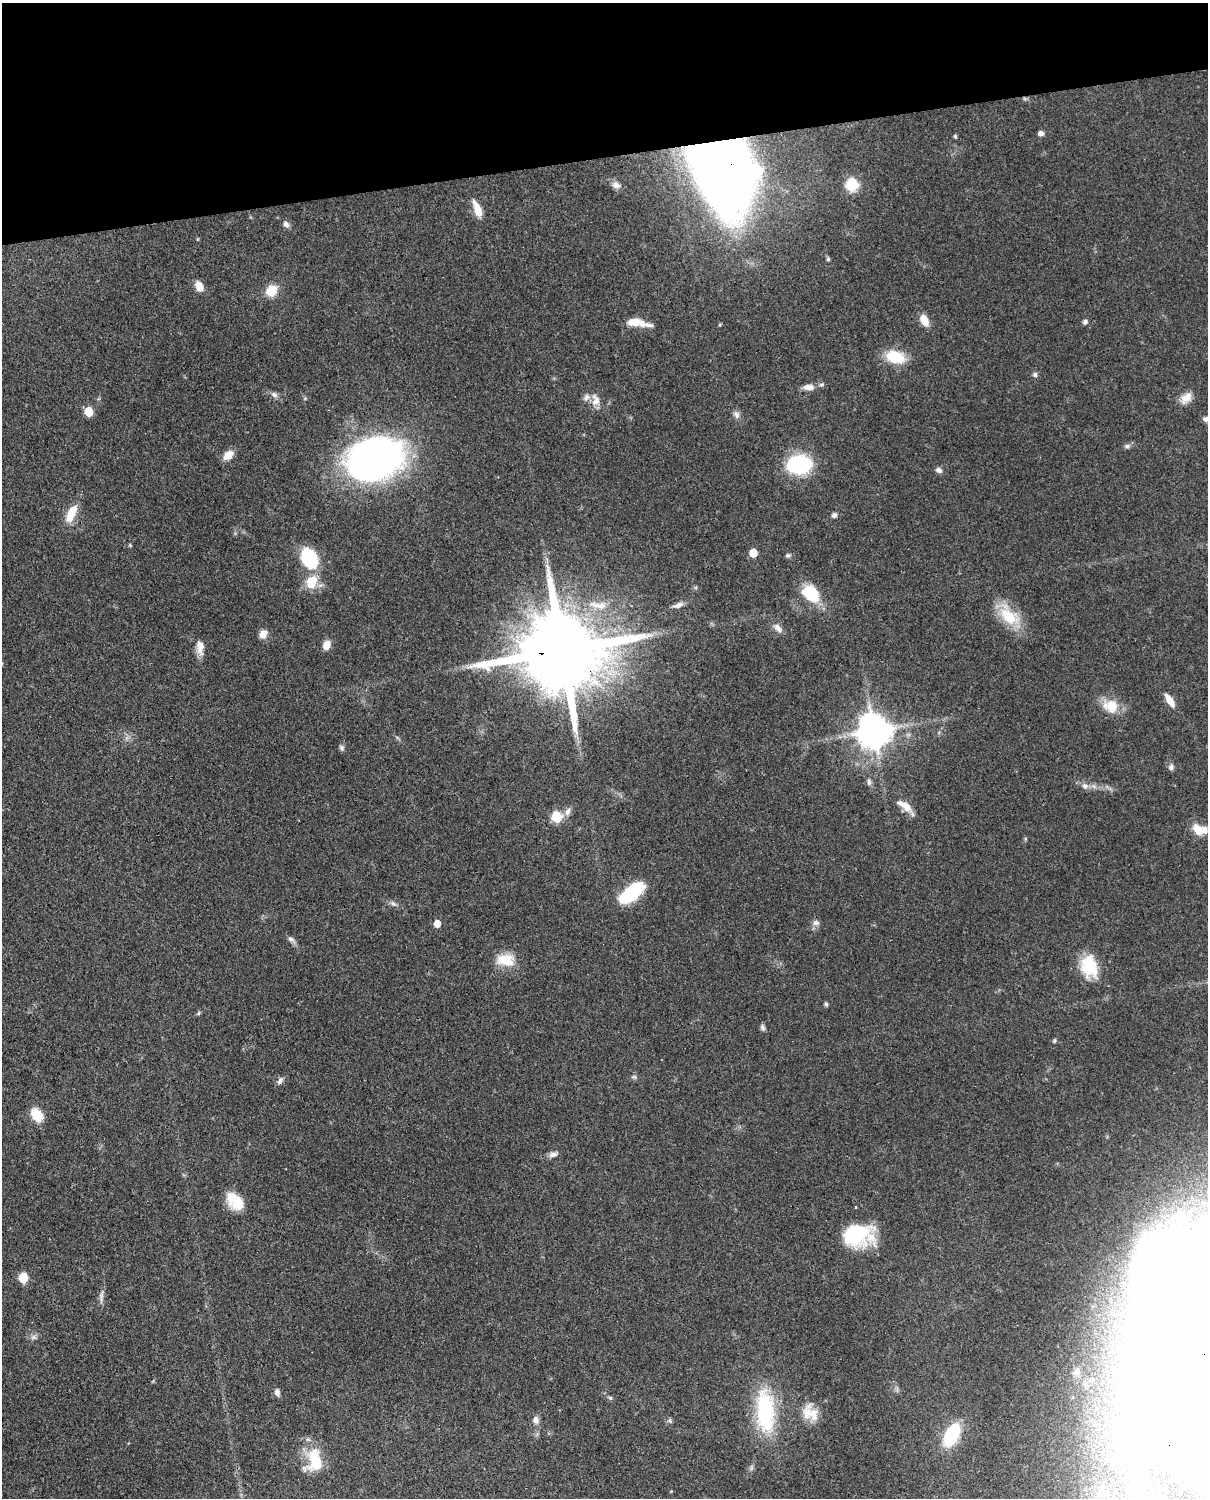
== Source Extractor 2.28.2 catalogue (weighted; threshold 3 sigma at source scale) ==
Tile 3 of 4 x 3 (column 3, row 1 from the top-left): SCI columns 2505-3710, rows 3265-4760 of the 5006 x 4913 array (HDU 1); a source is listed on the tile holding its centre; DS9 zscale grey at full resolution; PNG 1210 x 1500 px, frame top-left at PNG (2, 3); no overlay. Shown black and unused: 10% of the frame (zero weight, under 3 of 4 exposures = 7% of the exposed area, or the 3 px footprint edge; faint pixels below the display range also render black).
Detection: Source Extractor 2.28.2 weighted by HDU 2 'WHT'; one run over the whole footprint, this tile lists its part. Background 0.0959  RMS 0.004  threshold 0.018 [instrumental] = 3 sigma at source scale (4.5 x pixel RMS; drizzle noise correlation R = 1.50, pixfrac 1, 0.05/0.05 arcsec/px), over >= 5 px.
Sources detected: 103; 14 inside a brighter object's white glare — not listed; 1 inside a brighter listed object's ellipse — not listed separately; the other 88 listed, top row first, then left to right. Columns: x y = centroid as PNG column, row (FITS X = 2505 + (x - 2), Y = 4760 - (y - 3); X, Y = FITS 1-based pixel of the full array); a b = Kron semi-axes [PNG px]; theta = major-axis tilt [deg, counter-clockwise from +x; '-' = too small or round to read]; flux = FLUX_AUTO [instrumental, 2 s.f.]
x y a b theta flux
1041 133 6 5 - 1.7
955 136 5 3 - 0.71
719 162 61 35 -70 640
616 185 11 8 -24 2.1
852 185 12 11 - 10
477 209 18 7 -69 6.3
286 224 9 7 -44 1.6
828 259 5 4 - 0.73
199 286 10 7 -62 5.5
271 290 11 9 52 8.4
924 320 13 8 -62 5.4
634 322 25 8 -7 7.2
1085 322 6 6 - 1
895 357 20 13 -14 14
1035 375 6 6 - 1.1
822 385 7 6 - 0.86
809 387 13 7 1 3.2
274 395 8 7 - 1.6
1186 398 16 11 42 4.3
595 400 17 10 -79 3.8
89 412 6 5 - 12
736 415 11 8 -58 1.8
1206 419 8 6 -17 1.4
1127 446 8 5 -1 1.1
228 455 12 8 39 5.1
375 458 50 34 20 200
799 464 17 12 6 56
939 470 8 6 -33 1.5
71 514 24 10 65 7.9
834 515 7 6 - 1.3
130 545 5 4 - 0.43
753 553 6 5 - 9.4
787 555 6 6 - 0.82
309 558 16 11 -63 35
311 582 15 12 65 9.5
811 593 21 15 -45 16
598 605 32 10 -8 8.7
678 605 14 6 22 2.1
1009 616 32 19 -32 14
778 628 14 7 -51 2.5
263 634 11 8 61 3.1
327 645 10 7 66 3.9
200 647 21 9 -85 3.9
562 651 30 19 8 7800
1170 700 17 7 -56 4.5
1111 706 21 17 -17 9
874 731 10 10 - 940
342 748 8 6 -67 0.99
1171 767 8 7 - 1.4
869 782 9 5 -83 1.2
1085 786 9 8 - 2
905 806 23 9 -36 4.9
568 812 11 7 68 2.1
557 817 6 6 - 31
1199 830 18 11 -14 7.2
1025 839 6 4 72 0.47
632 892 27 12 41 31
393 903 11 5 -33 1.4
816 923 9 7 12 1.6
437 924 5 5 - 6
291 939 10 6 -37 1.5
506 960 23 14 -4 9.1
1089 966 27 19 -77 15
826 1004 5 4 - 0.92
199 1013 6 4 70 0.55
762 1027 8 6 -70 1.1
1054 1041 6 4 88 0.58
634 1077 7 5 -11 0.79
280 1081 10 6 56 1.4
37 1115 16 11 -52 8.3
553 1154 12 7 15 1.8
235 1202 21 14 -45 11
855 1207 3 3 - 0.73
857 1234 28 20 -2 34
23 1278 6 6 - 18
101 1295 13 6 87 1.8
1153 1295 74 56 -77 100
34 1337 8 6 1 1.4
1077 1372 11 6 48 1.4
1086 1384 6 5 - 0.77
277 1392 9 6 -75 1.6
610 1398 6 5 - 0.69
765 1411 58 23 -87 36
810 1413 24 18 -45 7.6
536 1420 10 8 88 2
670 1420 6 6 - 0.9
952 1435 17 10 61 31
314 1461 29 19 85 15
Overlapping masked pixels (flux is a lower limit): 3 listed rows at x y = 719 162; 375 458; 562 651
Isophote crosses this tile's border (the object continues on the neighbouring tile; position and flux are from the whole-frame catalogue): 1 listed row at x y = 1206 419